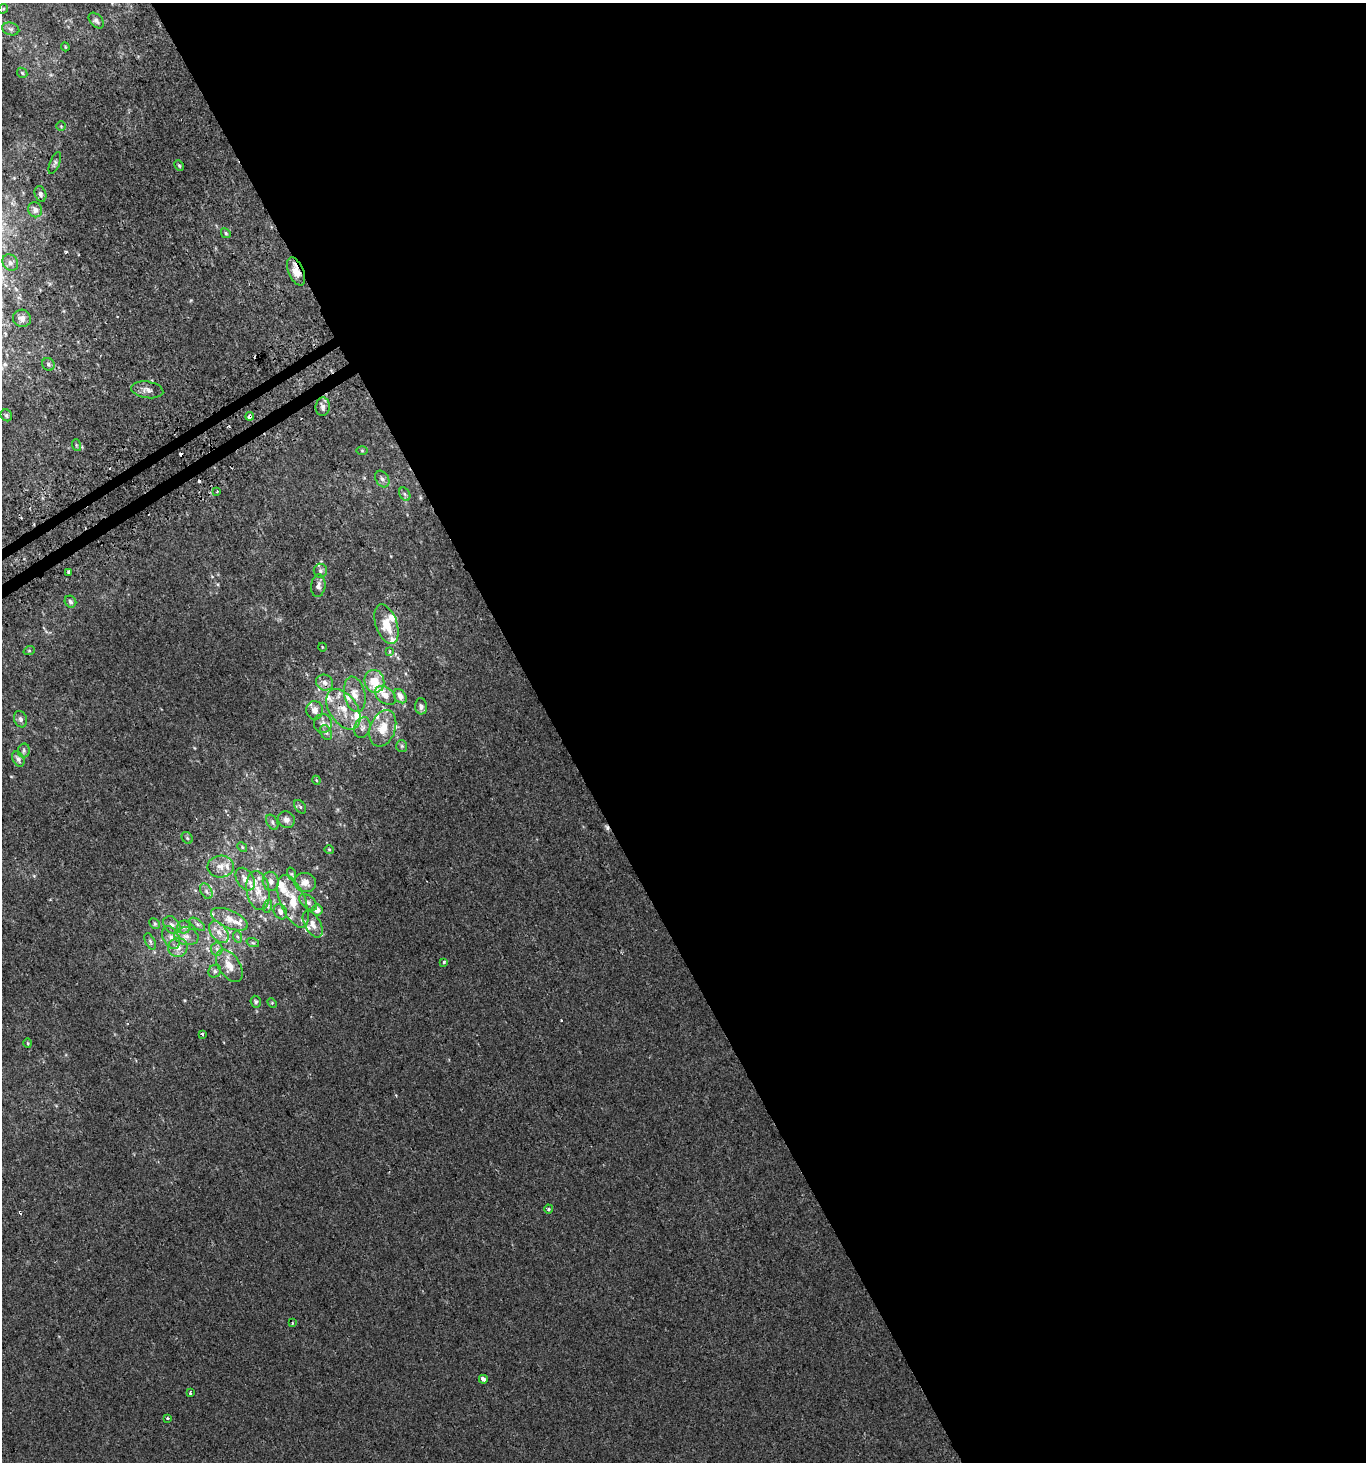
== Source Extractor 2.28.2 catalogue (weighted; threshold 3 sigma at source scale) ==
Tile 8 of 4 x 4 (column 4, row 2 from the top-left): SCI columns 4278-5641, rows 2944-4403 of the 5768 x 5893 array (HDU 1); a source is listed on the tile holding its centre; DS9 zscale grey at full resolution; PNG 1368 x 1464 px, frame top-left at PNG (2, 3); each listed source drawn as its Kron ellipse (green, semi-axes under 4 px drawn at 4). Shown black and unused: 60% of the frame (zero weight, under 2 of 3 exposures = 2% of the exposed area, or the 3 px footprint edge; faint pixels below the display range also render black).
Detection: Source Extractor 2.28.2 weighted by HDU 2 'WHT'; one run over the whole footprint, this tile lists its part. Background 0.00131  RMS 0.0028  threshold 0.0126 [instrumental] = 3 sigma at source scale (4.5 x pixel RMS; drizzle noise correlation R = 1.50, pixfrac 1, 0.0396/0.0396 arcsec/px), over >= 5 px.
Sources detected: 119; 7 cosmic-ray / hot-pixel residue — neither listed nor drawn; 19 inside a brighter listed object's ellipse — not listed separately; the other 93 listed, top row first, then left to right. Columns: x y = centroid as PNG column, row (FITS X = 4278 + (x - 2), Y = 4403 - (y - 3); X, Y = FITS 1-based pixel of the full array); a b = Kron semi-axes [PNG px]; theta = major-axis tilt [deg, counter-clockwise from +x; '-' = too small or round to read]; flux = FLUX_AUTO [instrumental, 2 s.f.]
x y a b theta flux
3 9 5 4 - 0.31
96 21 9 6 -47 0.87
11 29 9 6 -15 0.81
65 47 4 4 - 0.33
22 73 6 4 -46 0.39
61 126 5 4 - 0.35
55 163 11 5 68 0.65
179 166 5 3 - 0.4
40 194 8 5 -73 0.9
35 210 8 7 - 1.6
226 233 5 4 - 0.43
10 263 9 7 -57 1.1
296 271 15 7 -67 3.4
22 318 9 8 - 1.2
48 364 6 6 - 0.63
147 390 16 8 -8 1.7
323 407 9 7 83 1.2
6 415 6 5 - 0.56
249 416 4 4 - 5
76 445 6 3 -72 0.32
362 450 6 4 -1 0.31
382 479 9 6 -59 0.99
217 491 4 3 - 0.43
405 494 7 5 -60 0.6
320 571 7 7 - 0.78
69 572 4 3 - 2
318 586 11 7 83 1.2
70 602 6 5 - 0.82
386 624 20 10 -71 6
322 647 4 3 - 0.21
29 651 6 3 18 0.3
389 651 3 3 - 1.1
374 681 11 10 - 6.7
325 683 9 7 -26 1.5
355 694 18 10 -78 3.3
385 695 12 8 -38 2.2
400 696 8 5 -55 1.8
421 706 8 6 -85 0.95
343 709 22 14 -56 5.7
315 710 9 8 - 2
21 719 8 6 -68 0.88
323 723 9 9 - 1.5
362 728 10 7 69 1.2
383 728 19 12 69 5.2
326 733 8 5 -61 0.79
402 746 6 5 - 0.48
24 750 7 6 - 0.59
18 759 8 5 -59 0.93
316 780 4 3 - 0.24
300 807 7 5 -53 0.57
286 820 9 8 - 1.3
272 822 8 5 -62 0.7
187 838 6 5 - 0.44
242 847 5 4 - 0.36
329 850 5 4 - 0.33
221 866 13 11 3 2.3
292 874 6 4 -71 0.39
245 879 12 8 -56 2.2
271 881 10 8 -77 1.4
305 882 11 9 -12 2.1
206 891 8 5 -61 0.91
258 891 20 11 -80 4.5
293 901 28 12 -68 6.2
308 902 10 6 -39 1.1
268 906 7 4 73 0.51
317 910 6 5 - 1.3
280 912 8 6 -62 1.2
229 919 20 9 -24 3.1
155 924 6 4 -45 0.45
197 924 9 4 -36 0.71
313 924 14 8 -60 2
172 925 10 7 -47 1.5
184 927 6 6 - 0.78
219 932 12 7 -51 2.2
186 936 12 9 -11 2.1
238 937 6 4 -70 0.43
171 938 12 7 -63 1.8
150 941 9 5 -64 0.68
253 943 6 4 -18 0.39
178 948 10 9 - 2.3
217 949 6 6 - 0.72
444 962 3 3 - 0.47
229 966 18 10 -55 3.6
215 971 7 6 - 0.6
256 1002 6 5 - 0.59
272 1003 5 4 - 0.28
202 1034 4 3 - 0.91
28 1043 5 3 - 0.27
549 1209 4 4 - 0.32
292 1323 3 3 - 0.46
483 1379 4 3 - 2.2
190 1393 3 3 - 0.41
168 1418 3 2 - 0.4
Overlapping masked pixels (flux is a lower limit): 2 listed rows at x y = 296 271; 249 416
Unlisted compact peaks at least as high as the median listed source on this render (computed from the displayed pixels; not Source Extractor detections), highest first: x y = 66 252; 561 1020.